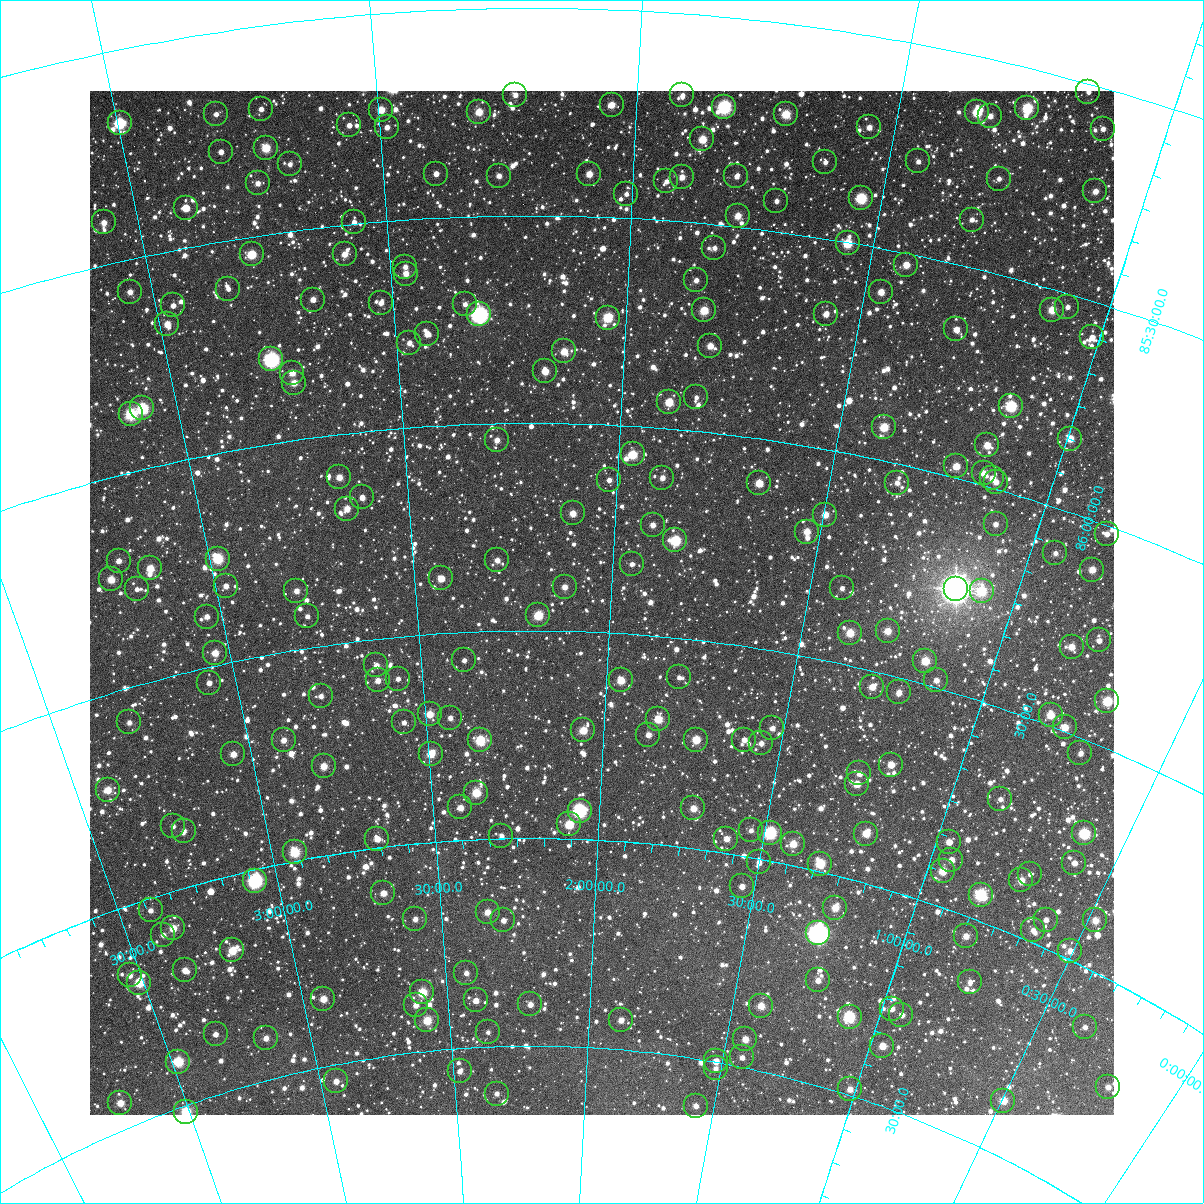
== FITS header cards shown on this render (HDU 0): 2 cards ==
NAXIS1  =                 1024
NAXIS2  =                 1024

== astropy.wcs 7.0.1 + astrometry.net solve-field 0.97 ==
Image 1024 x 1024 px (HDU 0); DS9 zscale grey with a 90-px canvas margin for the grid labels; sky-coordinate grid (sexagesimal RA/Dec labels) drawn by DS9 from the SOLVED WCS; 240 Tycho-2 reference stars matched to detected sources circled (green)
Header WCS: RA---TAN-SIP/DEC--TAN-SIP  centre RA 02:01:24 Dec +86:26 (30.35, +86.43 deg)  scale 8.67 arcsec/px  FOV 148.0' x 148.0'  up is +177 deg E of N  parity flipped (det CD > 0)
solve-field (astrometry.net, Tycho-2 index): VERIFIED the header's WCS against the Tycho-2 star catalogue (verified at 6 index scales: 10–240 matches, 0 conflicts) and refined it, rather than solving blind
Solved WCS: RA---TAN-SIP/DEC--TAN-SIP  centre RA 02:01:23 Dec +86:26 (30.35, +86.43 deg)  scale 8.67 arcsec/px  FOV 148.1' x 148.0'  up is +177 deg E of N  parity flipped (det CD > 0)
The solver's refit moves the header's centre by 0.2 arcsec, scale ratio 1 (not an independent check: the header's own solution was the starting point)
Tycho-2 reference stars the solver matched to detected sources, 240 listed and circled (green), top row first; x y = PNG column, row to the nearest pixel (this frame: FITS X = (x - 90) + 1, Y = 1024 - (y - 91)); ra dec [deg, ICRS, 3 dp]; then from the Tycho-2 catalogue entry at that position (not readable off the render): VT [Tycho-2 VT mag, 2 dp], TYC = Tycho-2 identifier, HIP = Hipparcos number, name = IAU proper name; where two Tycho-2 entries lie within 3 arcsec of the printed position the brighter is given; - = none
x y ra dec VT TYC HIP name
1088 92 17.406 +85.019 11.53 4619-1615-1 - -
515 95 33.516 +85.209 11.77 4620-596-1 - -
682 95 28.705 +85.197 11.62 4619-874-1 - -
612 105 30.726 +85.229 10.82 4620-589-1 - -
724 107 27.474 +85.216 8.18 4619-2229-1 8520 -
1027 108 18.939 +85.094 9.01 4619-745-1 - -
261 109 40.856 +85.198 11.93 4620-691-1 - -
381 110 37.419 +85.231 10.29 4620-607-1 - -
479 112 34.584 +85.248 10.06 4620-558-1 - -
977 112 20.299 +85.132 8.78 4619-1628-1 6325 -
216 114 42.160 +85.195 11.69 4620-190-1 - -
786 114 25.688 +85.217 9.70 4619-471-1 - -
990 116 19.913 +85.134 11.34 4619-1739-1 - -
120 123 44.927 +85.174 8.85 4620-1058-1 - -
349 125 38.377 +85.262 11.69 4620-438-1 - -
387 127 37.284 +85.274 11.66 4620-635-1 - -
869 127 23.244 +85.218 11.16 4619-700-1 - -
1103 129 16.737 +85.095 11.98 4619-1488-1 - -
702 139 28.020 +85.299 10.07 4619-1848-1 - -
266 148 40.874 +85.293 9.67 4620-924-1 - -
221 152 42.193 +85.286 11.45 4620-344-1 - -
918 161 21.662 +85.278 12.11 4619-2070-1 - -
825 162 24.350 +85.318 11.77 4619-2088-1 - -
290 164 40.233 +85.340 11.99 4620-717-1 - -
436 174 35.914 +85.393 11.81 4620-268-1 - -
589 174 31.317 +85.398 10.70 4620-271-1 - -
499 176 34.039 +85.403 11.57 4620-239-1 - -
736 176 26.912 +85.379 11.77 4619-997-1 - -
682 177 28.535 +85.393 10.98 4619-1833-1 - -
999 179 19.245 +85.276 11.97 4619-994-1 - -
666 181 28.989 +85.406 12.00 4619-1387-1 - -
258 183 41.251 +85.375 11.91 4620-522-1 - -
1095 191 16.432 +85.245 11.00 4619-500-1 - -
626 194 30.179 +85.442 12.12 4620-555-1 - -
861 198 23.114 +85.390 9.42 4619-1641-1 - -
776 201 25.629 +85.427 11.94 4619-2275-1 - -
186 208 43.506 +85.405 10.56 4620-726-1 - -
738 216 26.742 +85.474 10.63 4619-1870-1 - -
972 220 19.747 +85.387 11.79 4619-1493-1 - -
104 222 46.006 +85.399 11.44 4620-158-1 - -
354 222 38.504 +85.495 12.58 4620-516-1 - -
848 243 23.293 +85.502 9.60 4619-719-1 - -
714 248 27.351 +85.556 11.92 4619-1295-1 - -
252 254 41.762 +85.542 9.69 4620-741-1 - -
345 254 38.888 +85.570 10.77 4620-583-1 - -
906 265 21.400 +85.527 10.53 4619-968-1 - -
405 267 37.035 +85.613 11.94 4620-877-1 - -
406 274 37.030 +85.629 11.17 4620-405-1 - -
696 280 27.828 +85.638 11.72 4619-1398-1 - -
228 289 42.654 +85.615 12.22 4620-751-1 - -
130 292 45.696 +85.576 11.23 4620-876-1 - -
881 292 22.003 +85.603 10.89 4619-2022-1 - -
313 300 40.038 +85.670 11.07 4620-684-1 - -
381 303 37.894 +85.695 11.62 4620-451-1 - -
465 304 35.197 +85.710 11.99 4620-496-1 - -
173 305 44.462 +85.630 11.43 4620-832-1 - -
1067 307 16.243 +85.531 11.60 4619-1049-1 - -
704 310 27.490 +85.709 9.73 4619-1135-1 - -
1052 310 16.676 +85.548 10.08 4619-1962-1 - -
479 314 34.749 +85.736 7.09 4620-542-1 10800 -
826 314 23.593 +85.679 11.02 4619-1041-1 - -
608 318 30.577 +85.742 9.24 4620-513-1 9504 -
167 324 44.754 +85.671 10.92 4620-914-1 - -
956 329 19.427 +85.653 11.32 4619-1867-1 - -
427 334 36.466 +85.777 11.09 4620-503-1 - -
1092 337 15.236 +85.583 11.16 4619-894-1 - -
409 343 37.071 +85.796 11.70 4620-627-1 - -
710 346 27.178 +85.792 10.70 4619-2027-1 - -
564 351 31.974 +85.827 10.45 4620-410-1 - -
271 359 41.643 +85.799 7.84 4620-850-1 12952 -
545 371 32.599 +85.875 10.53 4620-685-1 - -
292 373 41.025 +85.838 10.76 4620-884-1 - -
294 383 41.018 +85.863 10.68 4620-757-1 - -
696 397 27.469 +85.918 12.21 4619-2222-1 - -
669 402 28.373 +85.936 9.88 4619-2279-1 - -
1011 406 17.087 +85.798 8.68 4619-1905-1 - -
142 408 46.145 +85.857 8.79 4620-758-1 - -
131 414 46.563 +85.864 8.79 4620-674-1 14428 -
884 427 21.023 +85.921 9.84 4619-1704-1 - -
1070 439 14.901 +85.831 10.28 4619-1869-1 - -
497 440 34.264 +86.040 11.18 4620-311-1 - -
987 445 17.495 +85.905 10.45 4619-1231-1 - -
633 454 29.497 +86.068 9.62 4619-1893-1 - -
956 466 18.322 +85.972 10.39 4619-1681-1 - -
984 473 17.350 +85.972 10.92 4619-1824-1 - -
339 477 39.884 +86.103 10.79 4620-506-1 - -
662 478 28.390 +86.119 11.40 4619-2003-1 - -
992 478 17.024 +85.978 11.12 4619-1631-1 - -
609 480 30.285 +86.133 11.53 4620-416-1 - -
996 482 16.863 +85.984 11.35 4619-2093-1 - -
759 483 24.954 +86.106 10.07 4619-1798-1 - -
897 483 20.179 +86.045 11.33 4619-1400-1 - -
362 497 39.155 +86.157 11.54 4620-786-1 - -
347 509 39.746 +86.180 11.11 4620-568-1 - -
573 513 31.545 +86.216 10.53 4620-446-1 - -
825 515 22.438 +86.155 10.62 4619-1721-1 - -
996 524 16.465 +86.082 11.55 4619-1967-1 - -
653 525 28.608 +86.234 11.25 4619-2268-1 - -
807 532 22.980 +86.203 10.57 4619-1636-1 - -
1107 534 12.671 +86.019 11.75 4619-2083-1 - -
675 540 27.729 +86.266 9.12 4623-354-1 - -
1055 553 14.138 +86.104 11.57 4619-1923-1 - -
218 559 44.693 +86.249 9.09 4620-935-1 - -
497 560 34.346 +86.329 11.52 4624-299-1 - -
119 561 48.233 +86.198 11.43 4620-47-1 - -
632 564 29.275 +86.332 11.71 4623-478-1 - -
150 568 47.189 +86.235 10.23 4620-127-1 - -
1092 570 12.714 +86.112 10.79 4619-1788-1 - -
441 578 36.501 +86.367 10.52 4624-58-1 - -
111 579 48.690 +86.236 10.31 4620-29-1 - -
226 586 44.598 +86.318 11.50 4624-130-1 - -
565 587 31.790 +86.394 11.12 4624-56-1 - -
842 588 21.319 +86.321 11.78 4623-824-1 - -
137 589 47.858 +86.276 11.89 4624-242-1 - -
956 589 17.187 +86.257 4.36 4623-1236-1 5372 -
296 591 42.014 +86.359 11.45 4624-156-1 - -
982 591 16.258 +86.245 9.61 4619-1929-1 - -
538 615 32.798 +86.463 9.55 4624-64-1 - -
307 616 41.754 +86.424 12.07 4624-280-1 - -
207 617 45.545 +86.380 11.40 4624-232-1 - -
888 631 19.271 +86.398 10.52 4623-420-1 - -
850 633 20.661 +86.423 9.95 4623-14-1 - -
1099 640 11.557 +86.265 11.74 4623-365-1 - -
1072 647 12.434 +86.304 10.74 4623-138-1 - -
215 653 45.541 +86.470 10.40 4624-373-1 - -
464 660 35.768 +86.568 11.75 4624-288-1 - -
925 661 17.569 +86.445 9.83 4623-472-1 - -
376 665 39.306 +86.563 11.74 4624-166-1 - -
679 677 27.063 +86.594 11.83 4623-456-1 - -
398 679 38.495 +86.600 11.91 4624-46-1 - -
378 680 39.315 +86.599 11.16 4624-150-1 - -
621 680 29.410 +86.613 10.10 4623-636-1 - -
936 680 16.948 +86.482 11.45 4623-535-1 - -
209 683 46.022 +86.537 11.95 4624-371-1 - -
872 687 19.334 +86.537 10.71 4623-531-1 - -
899 692 18.245 +86.535 10.98 4623-850-1 - -
321 696 41.698 +86.619 12.17 4624-422-1 - -
1107 701 10.421 +86.394 9.31 4623-408-1 - -
430 714 37.321 +86.692 10.45 4624-148-1 - -
1051 715 12.269 +86.475 10.02 4623-46-1 - -
450 718 36.469 +86.704 11.68 4624-469-1 - -
658 719 27.745 +86.699 10.01 4623-320-1 - -
129 722 49.530 +86.580 11.82 4624-395-1 - -
404 722 38.418 +86.707 11.84 4624-387-1 - -
1065 727 11.573 +86.491 10.38 4623-418-1 - -
772 728 22.973 +86.684 11.54 4623-38-1 - -
583 730 30.876 +86.738 10.10 4624-277-1 - -
648 735 28.107 +86.739 11.16 4623-311-1 - -
284 740 43.523 +86.709 11.23 4624-415-1 - -
480 740 35.255 +86.762 9.20 4624-343-1 - -
696 740 26.075 +86.739 10.19 4623-532-1 - -
744 740 24.059 +86.723 11.63 4623-370-1 - -
761 743 23.328 +86.725 11.68 4623-417-1 - -
1080 753 10.610 +86.535 11.91 4623-510-1 - -
233 754 45.710 +86.717 11.00 4624-392-1 - -
431 754 37.388 +86.787 9.96 4624-453-1 - -
891 765 17.807 +86.708 10.65 4623-337-1 - -
324 766 42.032 +86.787 10.55 4624-298-1 - -
859 773 18.991 +86.747 11.26 4623-545-1 - -
857 784 18.992 +86.773 10.45 4623-334-1 - -
108 790 51.209 +86.720 10.38 4624-581-1 - -
476 793 35.518 +86.888 9.90 4624-220-1 - -
1000 799 12.988 +86.707 11.84 4623-643-1 - -
460 807 36.253 +86.921 11.28 4624-332-1 - -
693 808 25.821 +86.904 10.59 4623-599-1 - -
580 811 30.895 +86.932 8.15 4624-412-1 9614 -
569 824 31.347 +86.966 9.61 4624-334-1 - -
173 826 48.992 +86.849 11.89 4624-566-1 - -
751 830 23.131 +86.936 11.91 4623-709-1 - -
184 831 48.572 +86.868 12.12 4624-565-1 - -
770 833 22.255 +86.933 8.49 4623-801-1 6913 -
1084 833 9.184 +86.709 8.85 4623-755-1 - -
866 834 18.068 +86.884 10.40 4623-511-1 - -
501 836 34.441 +86.993 11.54 4624-437-1 - -
377 839 40.129 +86.979 10.91 4624-261-1 - -
726 839 24.154 +86.965 11.18 4623-497-1 - -
949 842 14.458 +86.845 10.93 4623-72-1 - -
793 844 21.144 +86.949 10.33 4623-528-1 - -
295 852 43.953 +86.979 9.24 4624-402-1 - -
951 860 14.104 +86.884 11.51 4623-488-1 - -
759 862 22.503 +87.008 11.45 4623-521-1 - -
1074 863 9.064 +86.783 11.41 4623-128-1 - -
820 864 19.735 +86.980 9.41 4623-608-1 - -
943 871 14.318 +86.917 10.00 4623-162-1 - -
1030 874 10.639 +86.850 11.85 4623-749-1 - -
1021 880 10.893 +86.872 10.41 4623-118-1 - -
255 881 46.033 +87.026 7.89 4624-596-1 14285 -
742 886 23.092 +87.073 11.28 4623-719-1 - -
383 893 40.160 +87.110 10.75 4624-439-1 - -
981 895 12.353 +86.940 8.73 4623-707-1 - -
835 908 18.567 +87.075 10.42 4623-597-1 - -
151 910 51.059 +87.028 11.74 4624-964-1 - -
488 912 35.214 +87.176 11.03 4624-404-1 - -
415 919 38.771 +87.180 11.45 4624-563-1 - -
503 920 34.453 +87.197 11.95 4624-287-1 - -
1046 920 9.197 +86.936 11.54 4623-178-1 - -
1095 920 7.183 +86.888 10.62 4623-313-1 - -
173 928 50.304 +87.086 10.31 4624-937-1 - -
1033 930 9.550 +86.971 11.61 4623-797-1 - -
818 933 19.055 +87.145 6.31 4623-907-1 5928 -
163 935 50.840 +87.094 11.43 4624-663-1 - -
966 936 12.311 +87.046 10.99 4623-16-1 - -
232 950 47.857 +87.176 10.01 4624-644-1 - -
1070 951 7.604 +86.980 11.04 4623-252-1 - -
185 970 50.368 +87.191 11.11 4624-898-1 - -
466 973 36.433 +87.320 11.49 4624-579-1 - -
130 975 53.002 +87.160 11.31 4624-942-1 - -
818 980 18.506 +87.255 11.73 4623-562-1 - -
970 982 11.348 +87.144 11.85 4623-658-1 - -
139 983 52.688 +87.185 9.58 4624-972-1 - -
422 992 38.786 +87.358 9.38 4624-89-1 - -
323 999 43.936 +87.339 10.58 4624-41-1 - -
476 1000 36.013 +87.387 11.32 4624-577-1 - -
530 1004 33.121 +87.401 11.33 4624-493-1 - -
416 1005 39.201 +87.387 11.25 4624-43-1 - -
761 1006 21.034 +87.346 10.32 4623-727-1 - -
892 1009 14.525 +87.270 11.67 4623-632-1 - -
901 1015 13.958 +87.277 11.45 4623-725-1 - -
850 1017 16.423 +87.319 8.85 4623-839-1 5122 -
427 1020 38.681 +87.427 10.00 4624-245-1 12003 -
621 1020 28.257 +87.429 11.21 4623-131-1 - -
1085 1027 5.400 +87.128 11.88 4623-470-1 - -
488 1032 35.453 +87.465 12.71 4624-197-1 - -
216 1034 49.826 +87.359 11.76 4624-775-1 - -
266 1038 47.321 +87.401 11.52 4624-988-1 - -
745 1039 21.506 +87.433 10.85 4623-882-1 - -
882 1046 14.371 +87.362 10.84 4623-578-1 - -
742 1057 21.471 +87.477 11.85 4623-193-1 - -
716 1061 22.845 +87.498 11.17 4623-199-1 - -
178 1062 52.148 +87.395 9.16 4624-838-1 16191 -
716 1068 22.782 +87.515 12.04 4623-177-1 - -
460 1071 37.134 +87.555 12.15 4624-159-1 - -
336 1081 44.105 +87.540 11.50 4624-873-1 - -
1108 1087 2.989 +87.228 11.27 4623-822-1 - -
850 1089 15.298 +87.486 11.00 4623-815-1 - -
497 1094 35.083 +87.614 12.19 4624-165-1 - -
1003 1101 7.402 +87.374 10.33 4623-754-1 - -
120 1103 55.811 +87.438 10.53 4624-828-1 - -
696 1106 23.529 +87.612 11.37 4623-257-1 - -
186 1112 52.648 +87.514 9.35 4624-935-1 - -